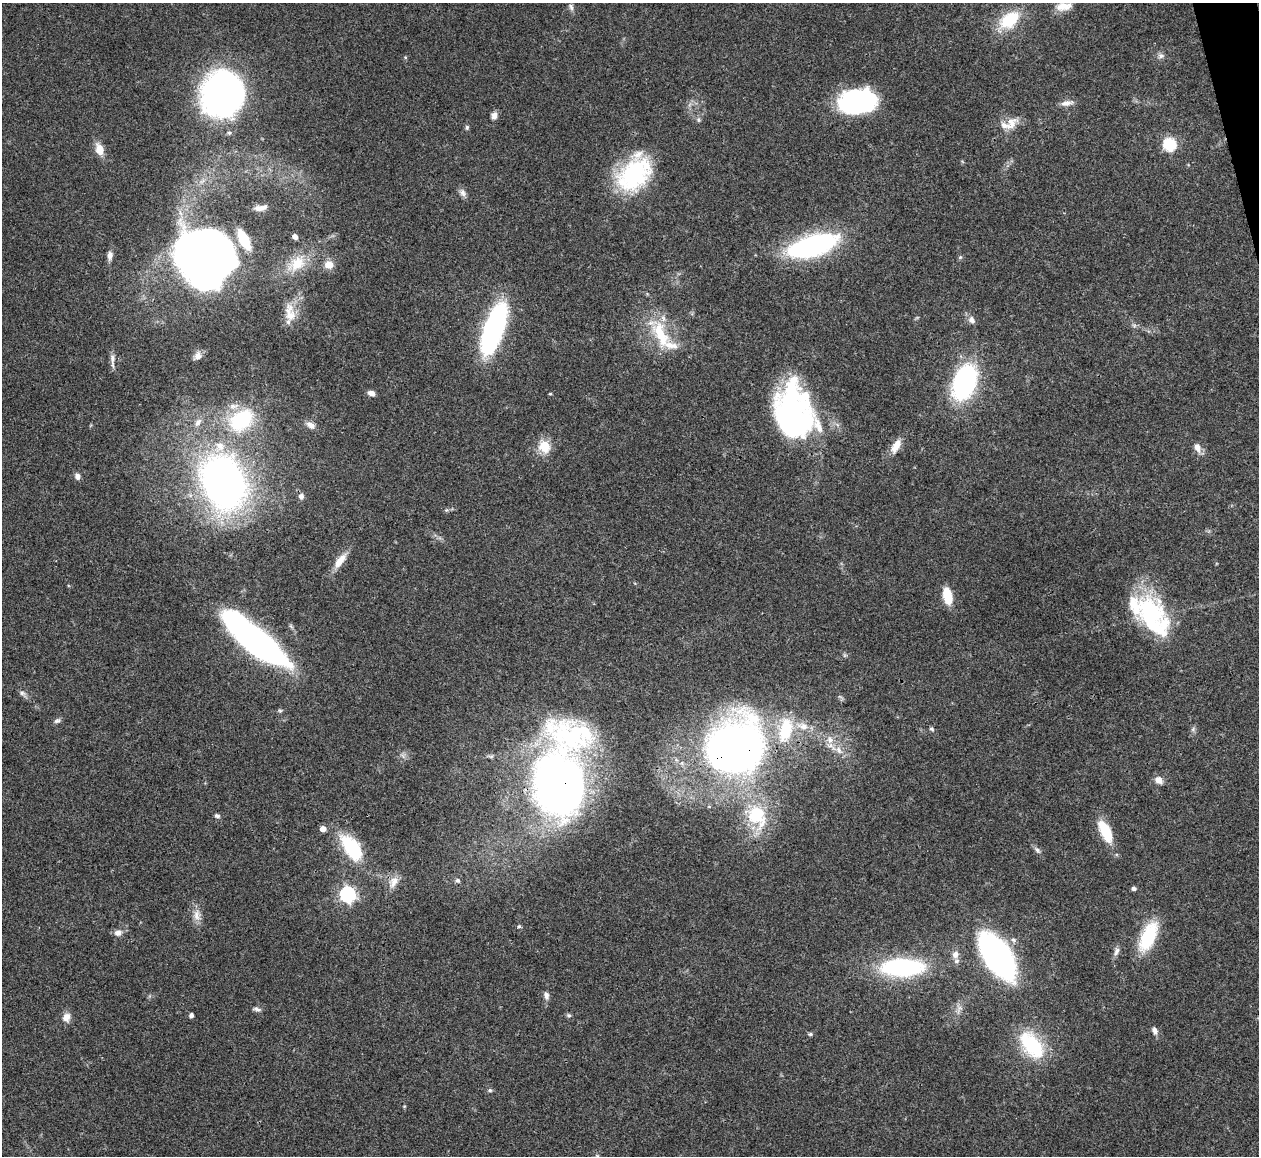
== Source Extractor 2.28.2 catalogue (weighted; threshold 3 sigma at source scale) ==
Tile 10 of 4 x 4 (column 2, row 3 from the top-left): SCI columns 1262-2518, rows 1413-2566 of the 5033 x 5015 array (HDU 1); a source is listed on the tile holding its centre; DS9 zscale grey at full resolution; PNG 1261 x 1158 px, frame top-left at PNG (2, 3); no overlay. Shown black and unused: <1% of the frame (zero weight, under 3 of 4 exposures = <1% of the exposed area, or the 3 px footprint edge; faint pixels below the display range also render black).
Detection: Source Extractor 2.28.2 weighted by HDU 2 'WHT'; one run over the whole footprint, this tile lists its part. Background 0.0492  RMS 0.0049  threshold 0.0219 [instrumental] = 3 sigma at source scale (4.5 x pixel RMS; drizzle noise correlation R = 1.50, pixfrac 1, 0.05/0.05 arcsec/px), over >= 5 px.
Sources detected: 102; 5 inside a brighter object's white glare — not listed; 7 inside a brighter listed object's ellipse — not listed separately; the other 90 listed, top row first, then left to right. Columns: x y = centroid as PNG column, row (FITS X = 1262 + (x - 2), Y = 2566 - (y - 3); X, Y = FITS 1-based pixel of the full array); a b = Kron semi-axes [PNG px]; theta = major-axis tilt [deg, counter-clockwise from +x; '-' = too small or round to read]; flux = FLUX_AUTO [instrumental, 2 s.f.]
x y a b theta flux
1064 6 22 10 8 6.5
571 7 10 5 -74 1.6
1009 20 24 15 37 22
1160 56 8 7 - 1.7
405 57 5 4 - 0.49
222 94 39 34 78 180
857 101 32 20 8 84
1066 103 15 7 11 3.1
494 116 9 6 77 2.5
1011 123 20 12 49 6.6
467 127 6 5 - 0.87
1169 144 6 6 - 57
99 149 15 9 -70 5.7
634 173 44 29 50 51
462 193 11 8 -67 2.1
261 208 16 6 9 3.6
295 237 5 4 - 2.9
244 239 17 7 -62 23
812 246 48 19 17 90
110 255 11 7 84 2.5
202 255 42 36 -55 540
960 257 5 5 - 0.67
297 263 25 17 47 13
329 265 9 8 - 5.2
290 313 28 13 -81 8.5
972 320 12 8 -61 2.6
494 328 43 14 71 130
661 335 43 17 -66 23
198 356 11 8 52 2.9
112 358 15 6 -87 2.5
964 382 31 18 71 93
371 393 9 6 -15 2.1
550 394 4 3 - 0.53
791 412 59 34 84 99
241 420 34 24 35 40
198 422 13 8 55 3.6
311 425 13 8 -30 2.8
544 446 6 6 - 24
896 446 21 9 59 5.7
1197 447 10 7 -69 3.6
77 476 8 6 -71 2.1
223 482 48 36 -70 280
301 496 8 6 -67 2
340 561 23 9 52 6.5
947 596 13 7 -77 16
1151 612 45 33 -43 52
258 641 60 19 -37 180
23 694 12 6 -45 1.7
840 697 7 4 -19 0.79
280 711 5 5 - 0.78
57 721 9 6 24 1.3
803 726 18 10 -9 6
931 729 7 4 -28 0.87
1193 729 7 4 46 1
785 730 30 15 78 21
830 740 10 9 - 4
734 747 45 38 48 360
839 750 14 8 -62 4.4
403 756 7 4 -71 1.1
1159 780 10 8 -40 3.4
558 783 58 43 -85 320
217 816 7 5 -18 1.2
757 816 33 23 -64 22
323 829 5 5 - 4.5
1105 831 29 12 -65 14
352 848 34 17 -55 29
1037 850 10 6 -48 1.6
457 880 6 6 - 1.3
394 882 19 11 60 5
1134 888 5 4 - 1.6
347 894 7 6 - 130
197 915 18 10 -88 4.4
519 926 6 5 - 0.75
118 933 9 7 16 2.9
1148 936 29 13 66 32
1014 940 8 6 -30 1.5
1116 951 12 6 67 2
955 954 9 8 - 2.7
997 956 37 18 -55 200
903 967 42 18 1 62
546 996 10 6 -80 2
257 1009 11 5 -17 1.5
959 1009 16 5 63 2.5
191 1015 4 4 - 1.8
569 1015 6 5 - 0.89
66 1017 12 10 73 3.8
1154 1031 10 6 -69 2.1
810 1034 6 5 - 0.84
1032 1045 35 19 -52 33
490 1090 6 5 - 0.9
Overlapping masked pixels (flux is a lower limit): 3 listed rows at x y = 634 173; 734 747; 558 783
Isophote crosses this tile's border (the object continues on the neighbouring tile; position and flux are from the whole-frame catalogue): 1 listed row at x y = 1064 6